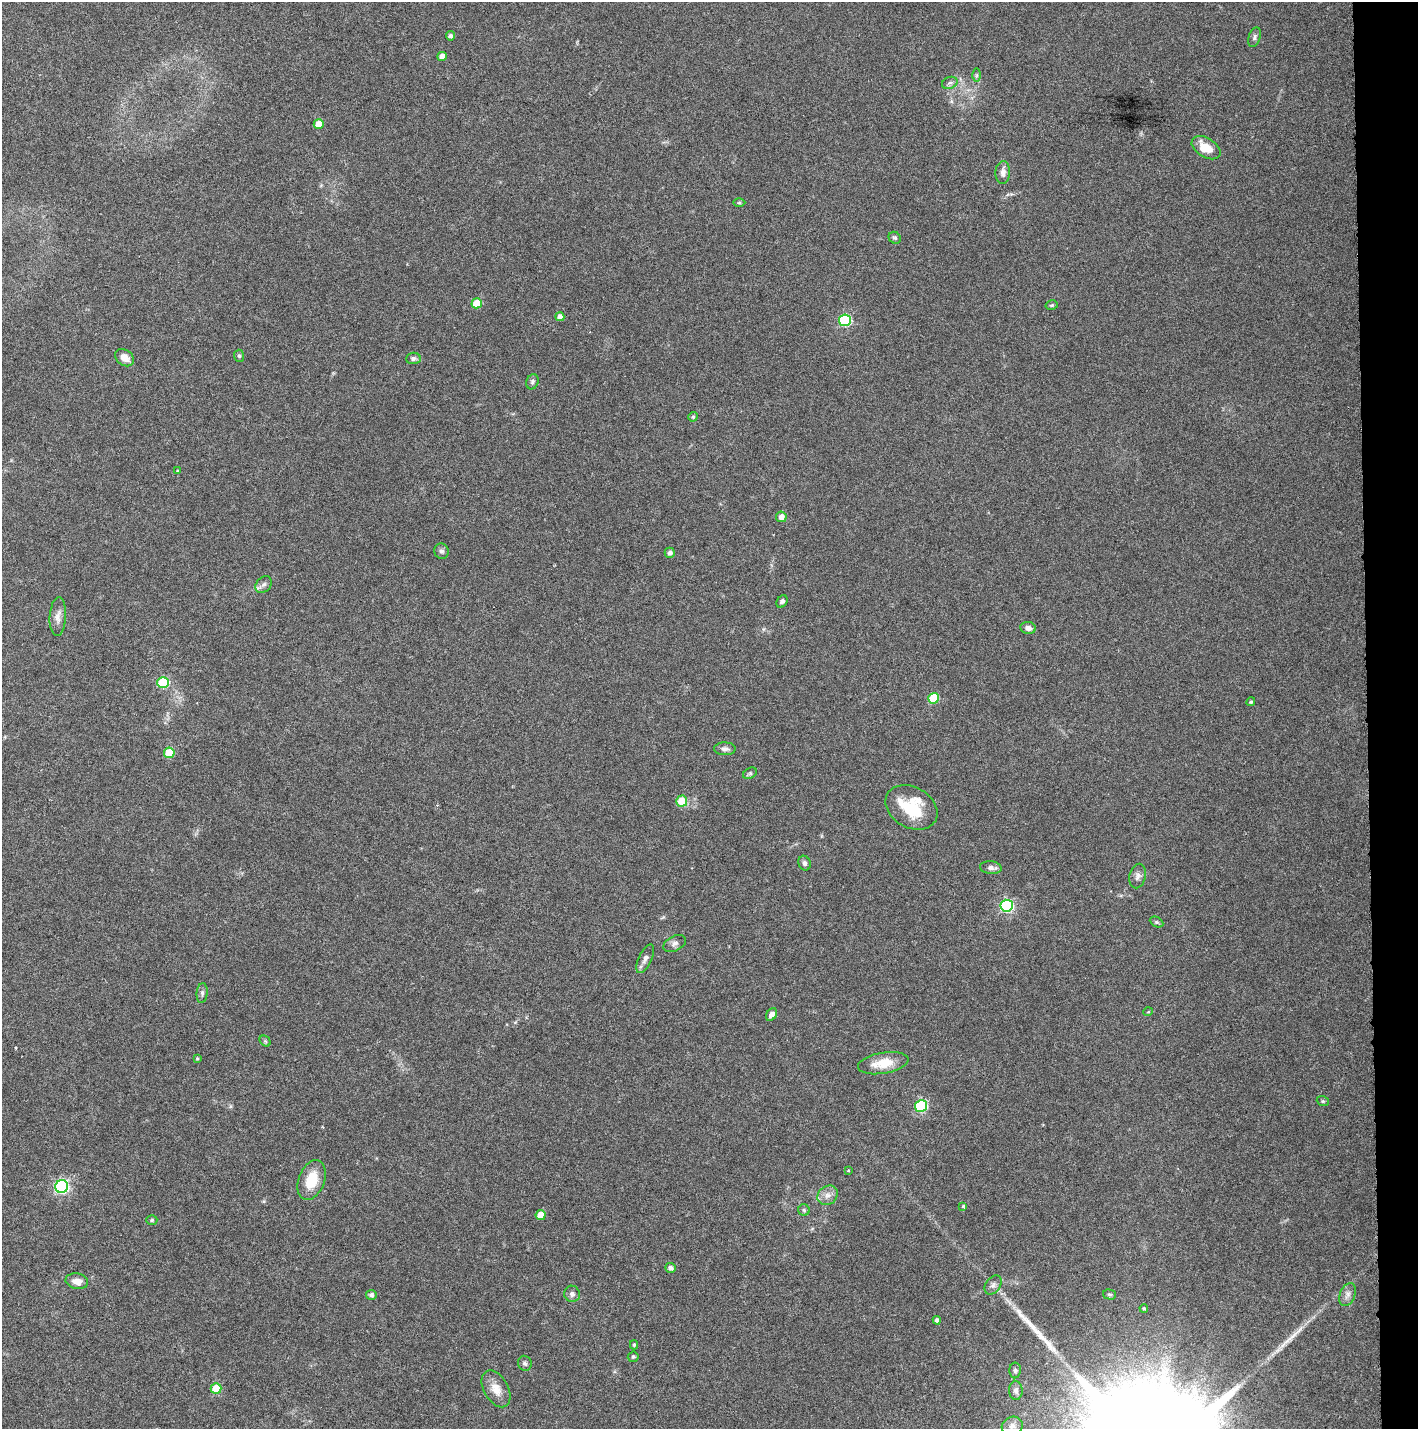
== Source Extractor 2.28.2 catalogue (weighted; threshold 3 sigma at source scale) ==
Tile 6 of 3 x 3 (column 3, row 2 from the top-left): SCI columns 2981-4396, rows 1429-2855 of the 4545 x 4293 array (HDU 1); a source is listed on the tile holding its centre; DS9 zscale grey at full resolution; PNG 1420 x 1431 px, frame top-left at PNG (2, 2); each listed source drawn as its Kron ellipse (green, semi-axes under 4 px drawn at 4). Shown black and unused: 4% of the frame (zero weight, under 3 of 6 exposures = <1% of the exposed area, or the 3 px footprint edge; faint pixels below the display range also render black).
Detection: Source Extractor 2.28.2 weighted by HDU 2 'WHT'; one run over the whole footprint, this tile lists its part. Background 0.0301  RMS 0.0024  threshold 0.00996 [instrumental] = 3 sigma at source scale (4.09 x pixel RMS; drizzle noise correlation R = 1.36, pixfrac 0.8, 0.0396/0.0396 arcsec/px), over >= 5 px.
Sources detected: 77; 2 long thin detections or spike segments (spike, bleed or trail) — neither listed nor drawn; the other 75 listed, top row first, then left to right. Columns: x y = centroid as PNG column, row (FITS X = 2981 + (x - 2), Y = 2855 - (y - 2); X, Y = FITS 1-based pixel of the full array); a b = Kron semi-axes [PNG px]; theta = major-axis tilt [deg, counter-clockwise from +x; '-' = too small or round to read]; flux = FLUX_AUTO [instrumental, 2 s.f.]
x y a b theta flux
450 36 4 4 - 0.64
1254 37 10 6 72 0.65
442 56 4 4 - 2
977 75 6 4 -90 0.41
950 83 8 6 20 0.66
319 124 5 5 - 3
1206 148 16 9 -31 4.1
1003 172 11 7 87 1.2
739 203 6 4 0 0.32
895 238 6 5 - 0.43
477 303 5 5 - 5.2
1052 305 6 4 15 0.36
560 317 4 4 - 1.3
845 320 6 6 - 24
239 356 6 5 - 0.38
125 358 10 7 -37 2
413 358 7 5 5 0.61
532 382 7 6 - 0.52
693 417 5 4 - 0.42
178 471 4 3 - 0.21
781 517 5 5 - 1.3
441 551 8 7 - 0.7
670 553 5 5 - 0.79
264 584 9 7 43 0.89
782 601 7 5 54 0.68
58 617 19 8 86 1.6
1028 628 8 6 -9 1.2
163 682 5 5 - 14
934 698 5 5 - 10
1251 702 4 4 - 0.29
725 749 11 6 -1 0.79
169 753 5 5 - 5.9
750 773 7 5 29 0.41
682 801 5 5 - 5.1
911 807 27 20 -30 9.7
805 863 7 6 - 0.64
991 868 11 6 -6 0.88
1138 876 12 8 77 1
1007 906 6 6 - 36
1156 922 7 5 -26 0.4
675 944 12 7 27 0.96
645 959 15 6 64 1.1
202 993 10 5 85 0.64
1148 1012 5 3 - 0.17
771 1015 7 5 56 1.3
265 1041 6 4 -45 0.33
197 1059 4 3 - 0.26
883 1063 25 10 9 5.2
1323 1101 6 4 -20 0.31
921 1106 6 6 - 24
848 1171 4 2 - 0.19
312 1180 21 13 69 5.6
62 1186 6 6 - 42
828 1195 11 9 38 1.5
963 1206 3 3 - 0.3
804 1210 6 5 - 0.39
541 1215 5 5 - 3.4
152 1220 5 4 - 0.34
670 1268 5 5 - 0.91
77 1281 11 7 -10 1.9
993 1285 10 7 53 0.93
572 1294 8 7 - 0.8
1110 1294 7 5 -14 0.42
371 1295 5 5 - 0.65
1348 1295 12 7 66 1.2
1144 1308 4 3 - 0.3
937 1320 4 4 - 0.65
634 1345 4 4 - 0.29
633 1357 5 5 - 0.35
525 1363 7 6 - 0.58
1015 1370 8 6 90 0.55
216 1389 5 5 - 7
496 1389 20 12 -61 2.9
1016 1390 9 7 -87 0.95
1012 1426 11 9 19 1.3